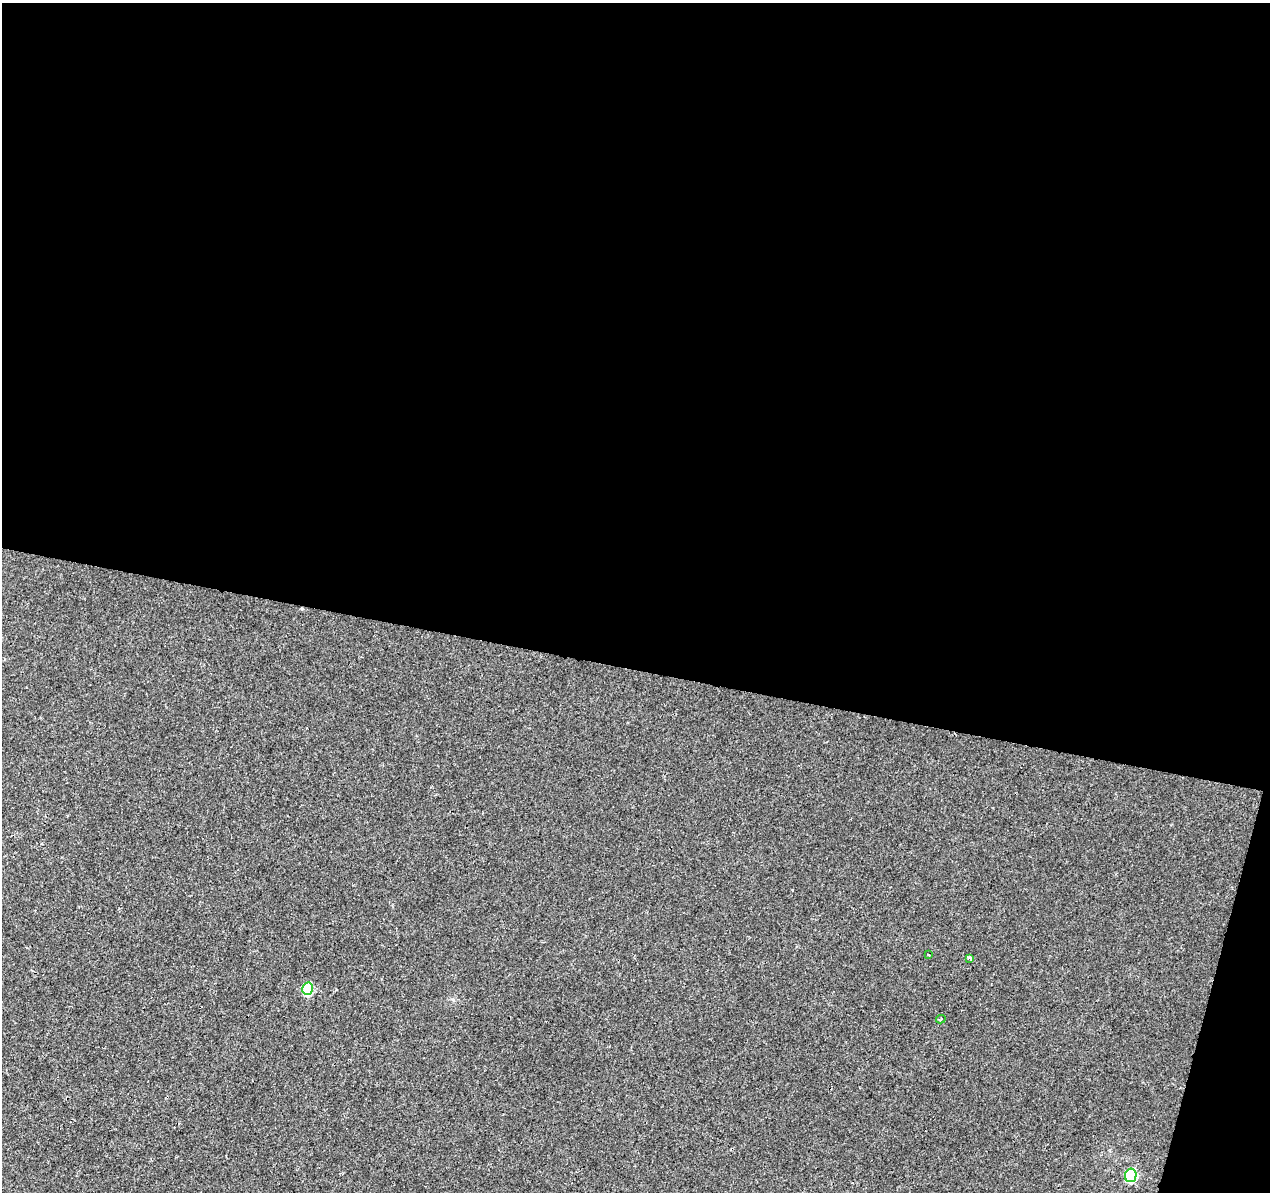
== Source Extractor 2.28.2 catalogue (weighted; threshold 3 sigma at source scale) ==
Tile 4 of 4 x 4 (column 4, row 1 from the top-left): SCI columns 3811-5078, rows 3855-5044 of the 5078 x 5267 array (HDU 1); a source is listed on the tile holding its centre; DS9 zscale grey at full resolution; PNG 1272 x 1194 px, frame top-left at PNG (2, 3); each listed source drawn as its Kron ellipse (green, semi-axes under 4 px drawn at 4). Shown black and unused: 58% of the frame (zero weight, under 2 of 3 exposures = <1% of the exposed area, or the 3 px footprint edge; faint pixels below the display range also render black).
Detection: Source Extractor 2.28.2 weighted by HDU 2 'WHT'; one run over the whole footprint, this tile lists its part. Background 0.00233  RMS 0.003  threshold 0.0136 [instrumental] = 3 sigma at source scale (4.5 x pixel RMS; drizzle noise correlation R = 1.50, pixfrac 1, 0.0396/0.0396 arcsec/px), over >= 5 px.
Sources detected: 5; all 5 listed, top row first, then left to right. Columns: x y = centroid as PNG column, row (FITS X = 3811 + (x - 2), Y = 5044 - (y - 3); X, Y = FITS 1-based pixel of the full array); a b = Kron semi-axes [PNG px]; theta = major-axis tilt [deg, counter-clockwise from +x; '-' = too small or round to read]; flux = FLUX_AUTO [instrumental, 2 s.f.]
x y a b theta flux
929 955 2 2 - 0.34
970 958 3 3 - 1.2
308 989 6 5 - 17
941 1019 5 3 - 0.45
1131 1175 7 5 78 26